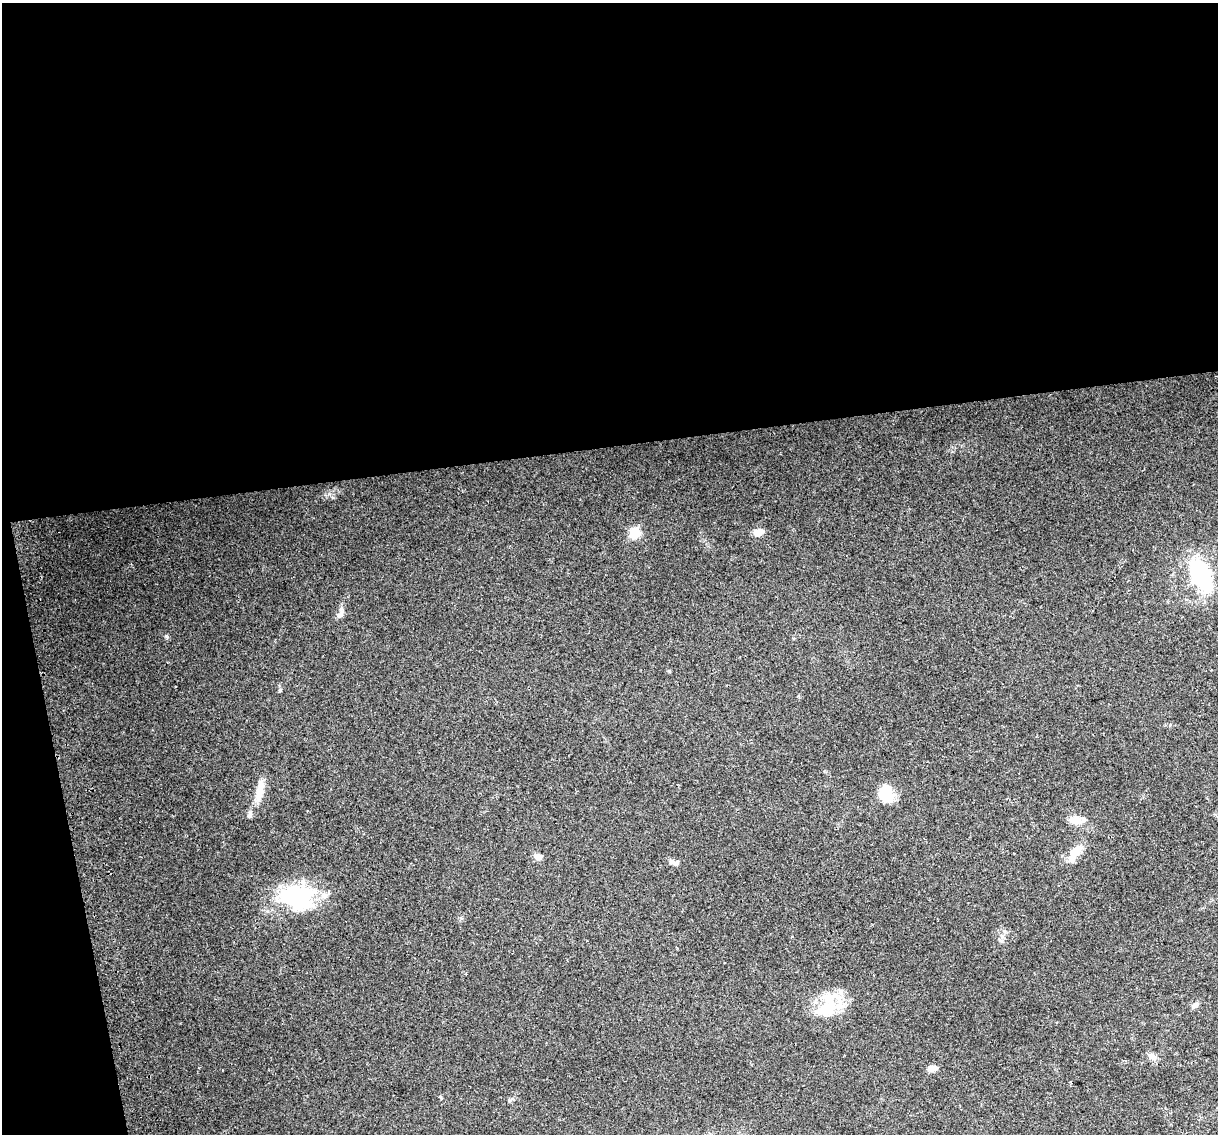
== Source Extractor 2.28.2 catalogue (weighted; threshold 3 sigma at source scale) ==
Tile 1 of 4 x 4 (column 1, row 1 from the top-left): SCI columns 32-1247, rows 3476-4607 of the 4924 x 4639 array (HDU 1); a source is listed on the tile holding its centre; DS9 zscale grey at full resolution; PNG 1220 x 1136 px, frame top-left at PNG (2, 3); no overlay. Shown black and unused: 42% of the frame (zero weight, under 2 of 3 exposures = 2% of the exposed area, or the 3 px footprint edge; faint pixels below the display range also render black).
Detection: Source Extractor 2.28.2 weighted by HDU 2 'WHT'; one run over the whole footprint, this tile lists its part. Background 0.103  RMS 0.01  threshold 0.0454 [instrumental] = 3 sigma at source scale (4.5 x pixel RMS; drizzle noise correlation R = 1.50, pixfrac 1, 0.0396/0.0396 arcsec/px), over >= 5 px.
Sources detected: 26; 5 inside a brighter object's white glare — not listed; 3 inside a brighter listed object's ellipse — not listed separately; the other 18 listed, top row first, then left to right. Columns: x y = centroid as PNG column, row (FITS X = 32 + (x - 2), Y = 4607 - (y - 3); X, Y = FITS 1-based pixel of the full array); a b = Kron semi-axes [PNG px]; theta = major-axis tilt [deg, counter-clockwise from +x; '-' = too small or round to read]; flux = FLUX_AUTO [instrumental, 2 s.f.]
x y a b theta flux
758 532 11 8 14 8.8
635 533 6 6 - 65
1202 577 20 17 42 54
340 613 16 7 71 5.5
669 671 5 4 - 1.1
280 690 5 4 - 1.3
886 793 19 13 -87 29
259 794 25 10 73 17
1075 820 20 10 -5 11
1073 852 13 11 -10 9.1
538 857 9 7 -17 5.5
672 861 10 7 -2 3.3
296 897 41 30 -12 96
1195 1005 9 6 29 3.8
827 1007 35 23 70 42
1152 1056 14 7 -30 6.1
932 1068 10 6 12 7.8
440 1097 5 4 - 1.6
Unlisted compact peaks at least as high as the median listed source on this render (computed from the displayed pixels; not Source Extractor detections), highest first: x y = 166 636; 333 497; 509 1100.